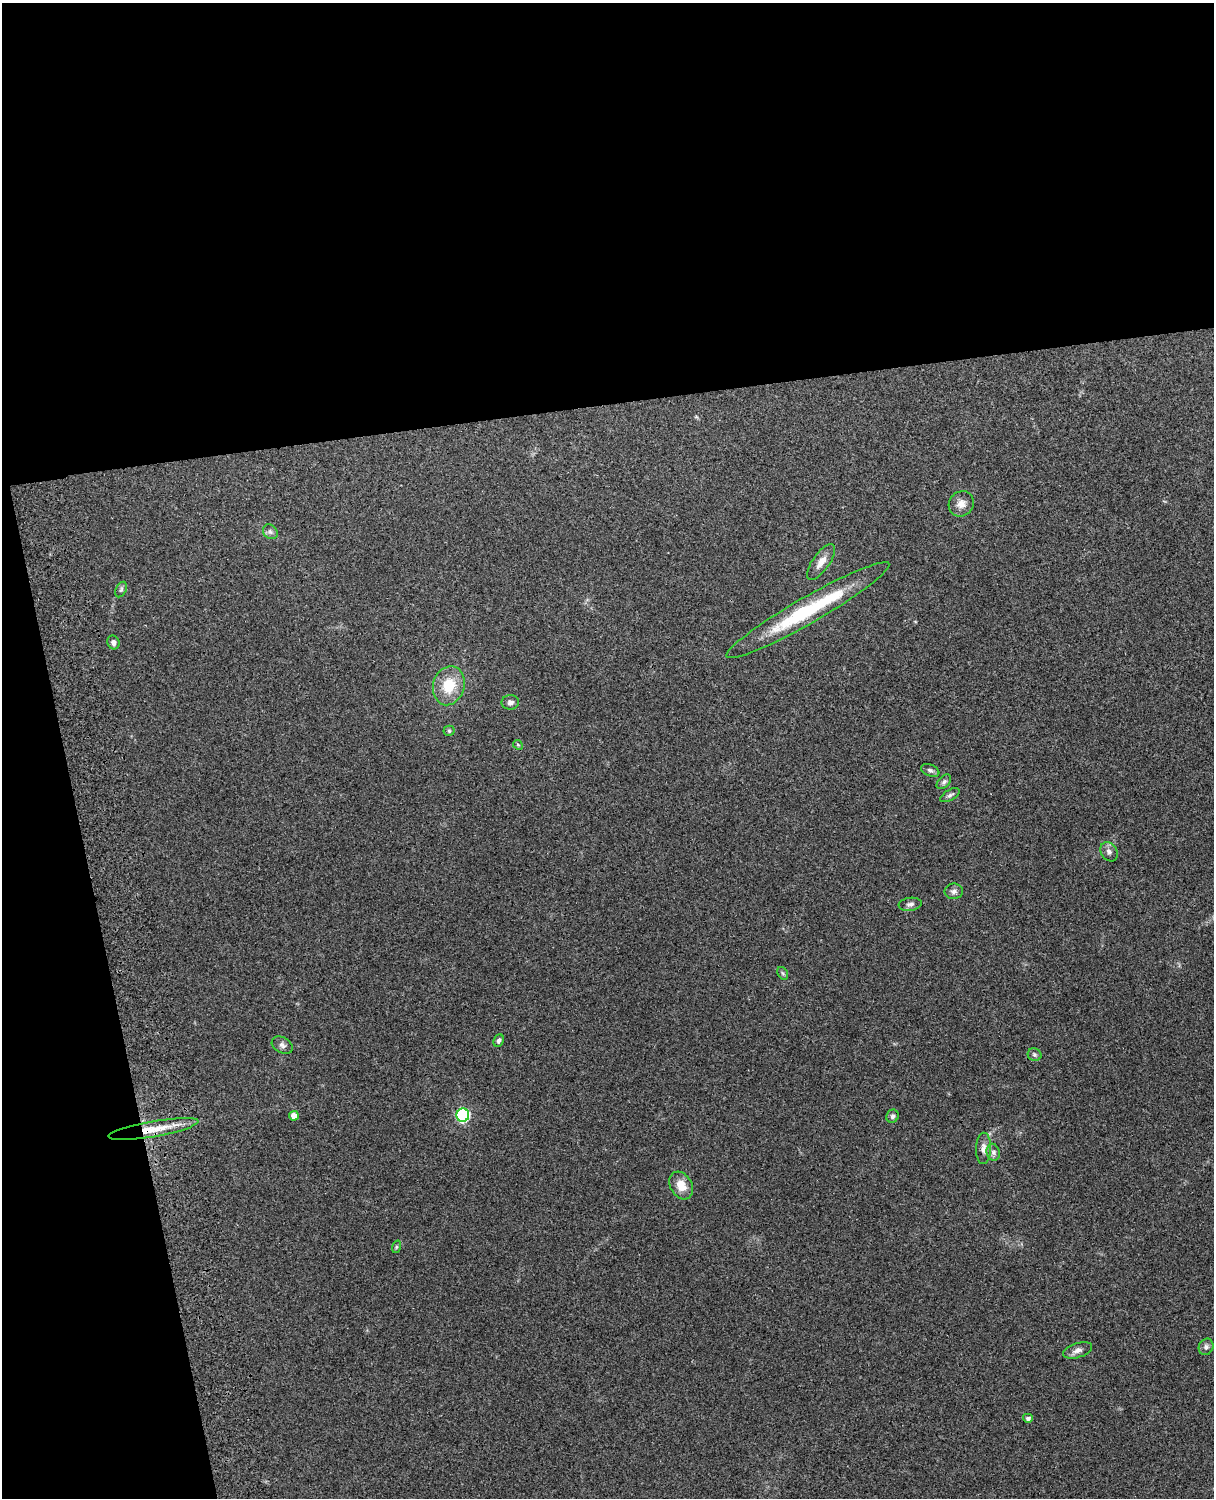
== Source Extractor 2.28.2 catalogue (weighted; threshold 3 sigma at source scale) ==
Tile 1 of 4 x 3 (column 1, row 1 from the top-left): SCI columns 120-1331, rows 3156-4651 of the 5090 x 4928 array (HDU 1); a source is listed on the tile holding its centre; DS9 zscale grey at full resolution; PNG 1216 x 1500 px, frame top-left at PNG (2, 3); each listed source drawn as its Kron ellipse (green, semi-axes under 4 px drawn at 4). Shown black and unused: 33% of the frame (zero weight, under 3 of 4 exposures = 6% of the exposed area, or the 3 px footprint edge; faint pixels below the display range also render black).
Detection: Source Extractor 2.28.2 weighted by HDU 2 'WHT'; one run over the whole footprint, this tile lists its part. Background 0.273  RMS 0.0091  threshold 0.0412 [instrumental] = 3 sigma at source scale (4.5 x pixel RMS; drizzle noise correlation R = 1.50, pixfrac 1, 0.05/0.05 arcsec/px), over >= 5 px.
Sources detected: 32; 1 inside a brighter object's white glare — neither listed nor drawn; the other 31 listed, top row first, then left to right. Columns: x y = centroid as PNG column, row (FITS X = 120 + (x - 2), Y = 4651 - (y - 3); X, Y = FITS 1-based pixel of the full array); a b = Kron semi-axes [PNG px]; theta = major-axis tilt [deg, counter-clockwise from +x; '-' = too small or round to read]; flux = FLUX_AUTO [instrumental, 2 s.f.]
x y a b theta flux
961 504 13 12 - 7.4
270 532 8 6 -45 2.8
821 562 21 8 54 8.5
121 590 8 5 63 1.9
808 610 93 13 30 75
113 642 7 6 - 3.4
449 686 20 15 76 25
510 702 9 7 5 3.3
449 731 5 5 - 1.3
518 745 5 4 - 1.2
930 770 10 6 -22 2.7
944 782 9 5 45 2.5
950 795 11 5 31 2.4
1109 852 10 8 -58 3.8
954 891 9 8 - 3.5
910 904 11 6 8 3.3
783 973 7 5 -59 1.5
499 1040 6 5 - 2.5
282 1045 11 7 -29 3.5
1034 1055 7 6 - 2
463 1115 6 6 - 120
294 1116 5 4 - 8
893 1116 7 6 - 2.5
154 1129 45 7 10 24
983 1148 15 7 89 5.6
993 1152 8 6 -76 3.1
681 1185 15 11 -60 12
396 1247 6 4 72 1.2
1206 1347 8 7 - 3.2
1078 1350 15 7 18 4.8
1028 1418 5 4 - 2.7
Overlapping masked pixels (flux is a lower limit): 1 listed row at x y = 154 1129